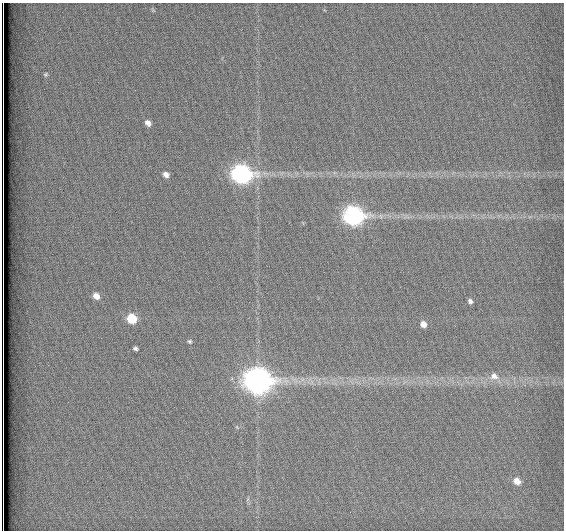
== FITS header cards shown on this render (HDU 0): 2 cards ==
NAXIS1  =                  562          / # of pixels in <axis direction>
NAXIS2  =                  528          / # of pixels in <axis direction>

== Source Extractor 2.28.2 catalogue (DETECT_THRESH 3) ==
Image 562 x 528 px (HDU 0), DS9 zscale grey, 1 PNG px = 1 image px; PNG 566 x 532 px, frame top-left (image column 1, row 528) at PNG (2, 3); no overlay
Background 1790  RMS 4.7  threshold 14.2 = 3 sigma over >= 5 px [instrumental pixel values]
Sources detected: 16; all 16 listed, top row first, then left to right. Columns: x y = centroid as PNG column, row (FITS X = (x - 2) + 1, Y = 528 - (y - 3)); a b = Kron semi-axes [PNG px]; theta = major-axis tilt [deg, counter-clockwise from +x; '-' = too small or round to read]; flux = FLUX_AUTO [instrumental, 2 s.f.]
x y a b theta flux
153 10 8 4 -55 430
46 74 6 5 - 540
148 123 7 6 - 1600
166 174 7 6 - 1600
241 174 10 8 -18 130000
353 216 10 8 -11 130000
96 296 8 7 - 2500
470 301 6 5 - 1100
132 318 7 6 - 12000
423 324 6 5 - 2300
190 341 6 5 - 560
135 348 4 4 - 750
494 376 14 10 -13 3400
258 381 11 10 - 400000
517 481 7 6 - 2700
3 528 8 2 -90 1700
At the frame edge (FLAGS 8, measured only in part): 1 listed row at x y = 3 528